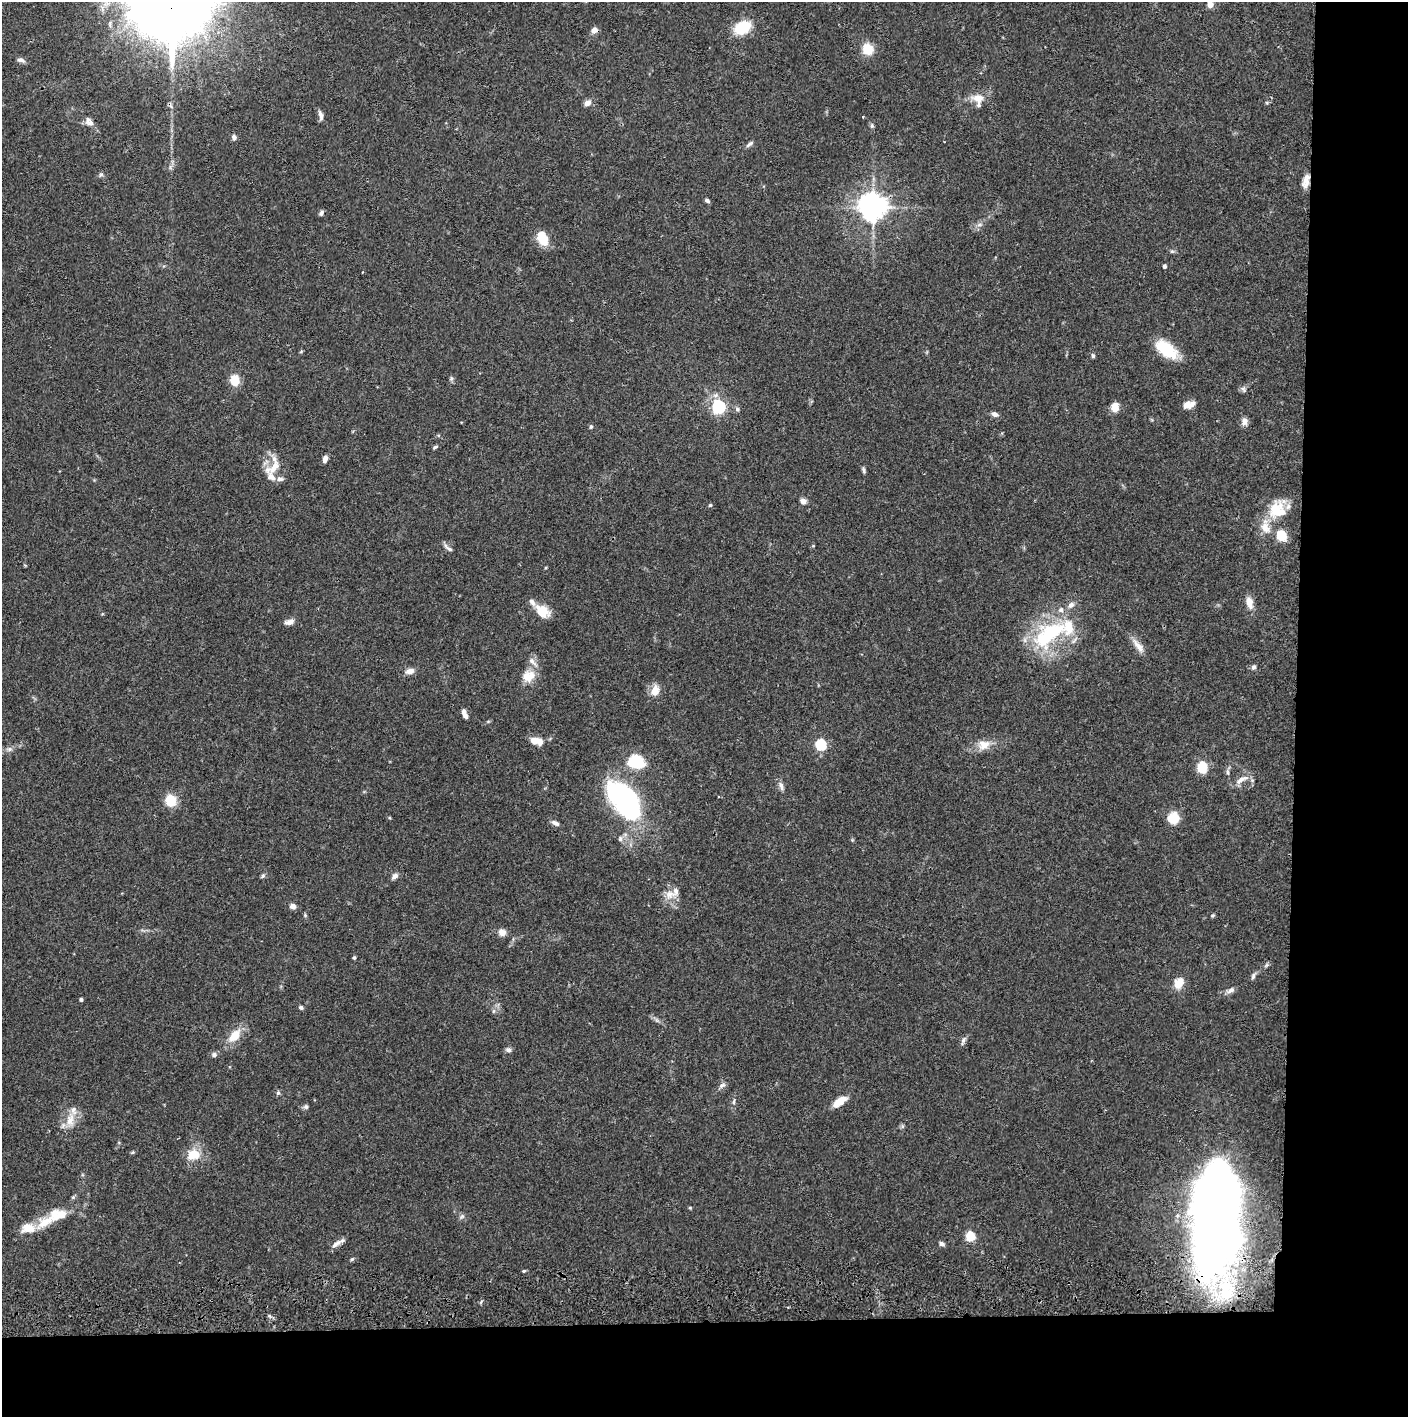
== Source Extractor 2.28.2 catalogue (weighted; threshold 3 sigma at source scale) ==
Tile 9 of 3 x 3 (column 3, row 3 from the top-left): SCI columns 2817-4222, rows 57-1471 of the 4229 x 4360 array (HDU 1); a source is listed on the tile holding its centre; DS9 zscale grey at full resolution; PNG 1410 x 1419 px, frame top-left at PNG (2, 2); no overlay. Shown black and unused: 14% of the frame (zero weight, under 2 of 3 exposures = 3% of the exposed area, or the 3 px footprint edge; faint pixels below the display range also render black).
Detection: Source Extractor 2.28.2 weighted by HDU 2 'WHT'; one run over the whole footprint, this tile lists its part. Background 0.0683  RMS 0.0049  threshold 0.0219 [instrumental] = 3 sigma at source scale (4.5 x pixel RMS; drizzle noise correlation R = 1.50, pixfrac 1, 0.05/0.05 arcsec/px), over >= 5 px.
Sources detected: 119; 1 inside a brighter object's white glare — not listed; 16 inside a brighter listed object's ellipse — not listed separately; the other 102 listed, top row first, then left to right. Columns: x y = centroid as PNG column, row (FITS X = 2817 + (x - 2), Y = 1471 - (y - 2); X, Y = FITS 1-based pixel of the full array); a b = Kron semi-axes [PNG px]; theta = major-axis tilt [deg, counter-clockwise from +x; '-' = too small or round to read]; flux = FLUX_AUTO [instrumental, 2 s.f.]
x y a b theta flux
1210 4 8 6 -81 3.6
742 28 18 12 27 17
594 30 8 6 39 2.6
868 49 12 11 - 8.5
21 60 10 6 -14 1.6
979 98 18 12 -5 6
587 103 8 6 42 2.9
321 115 14 5 -79 1.9
90 123 12 7 -6 2.4
872 126 7 5 90 0.95
234 137 6 5 - 1.6
750 144 12 4 38 1.3
101 175 7 5 53 0.89
1305 181 17 7 76 3.9
707 201 6 4 -27 1.1
873 207 9 8 - 560
321 213 8 4 74 1
979 225 7 4 19 1.1
542 238 19 12 -66 8.3
1172 251 6 4 -1 0.81
1164 266 5 4 - 0.98
1166 349 26 13 -38 18
301 351 6 3 21 0.46
1093 356 6 5 - 0.89
451 378 6 5 - 0.88
235 380 11 9 -85 8.2
1243 389 9 6 -59 1.3
1189 405 15 8 15 3.6
719 407 6 6 - 92
1115 408 5 5 - 17
737 409 6 6 - 1.1
995 414 9 6 -23 1.8
1244 422 10 8 63 2.2
591 427 5 5 - 0.82
435 447 7 4 17 0.84
325 459 7 4 74 2.5
273 466 29 14 57 9.6
863 470 9 4 -85 0.94
803 501 8 6 -12 2.1
710 505 4 4 - 0.62
1277 510 24 21 47 16
1281 535 10 9 - 11
448 548 16 4 -39 1.6
1249 602 11 7 -76 5.4
542 611 18 12 -37 8.5
289 622 11 6 11 2.8
1049 634 54 26 37 45
1138 646 23 7 -53 4.3
1254 667 6 6 - 1.1
410 671 10 7 12 3.1
528 676 18 14 23 7.4
655 691 13 9 75 5.5
464 714 10 5 -70 2.9
534 740 10 8 -29 4.2
821 745 6 5 - 42
984 745 17 13 16 6
9 749 8 6 1 1.5
636 761 20 16 -15 16
1202 767 12 9 -88 9.4
1228 772 8 4 -81 1
1241 780 22 8 30 4.2
781 786 12 6 -75 2
624 799 34 17 -53 120
171 800 10 9 - 11
1173 818 11 11 - 9.6
555 823 11 6 -29 1.8
620 839 7 5 78 1.2
263 876 7 5 29 0.9
395 876 9 6 34 1.8
670 894 16 12 11 5
293 906 6 6 - 2.5
305 915 5 5 - 0.63
1212 915 5 5 - 0.72
502 932 10 9 - 2.9
354 958 4 4 - 0.82
1253 976 9 5 74 1.2
1179 983 14 10 59 6.1
1231 990 12 6 30 2
81 1000 5 4 - 0.78
301 1007 5 4 - 1.1
493 1011 6 4 88 0.9
235 1036 15 9 47 8.8
963 1041 12 5 65 1.5
508 1050 7 6 - 1.5
214 1055 7 6 - 1.4
722 1085 11 5 34 1.5
278 1093 6 5 - 0.9
733 1102 9 4 77 1.1
839 1102 17 7 35 6.7
306 1107 7 5 -63 0.97
70 1120 19 11 84 6.6
133 1152 6 3 70 0.53
193 1155 14 12 21 9.6
690 1208 5 4 - 0.48
462 1216 6 5 - 0.99
45 1222 35 12 31 12
1222 1224 108 33 89 420
971 1236 5 5 - 24
336 1244 18 6 37 2.8
942 1244 7 5 -20 1.4
352 1259 6 4 44 0.69
524 1271 3 3 - 1
Overlapping masked pixels (flux is a lower limit): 3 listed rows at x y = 1305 181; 873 207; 1222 1224
Isophote crosses this tile's border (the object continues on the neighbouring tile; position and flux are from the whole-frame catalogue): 1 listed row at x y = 1210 4